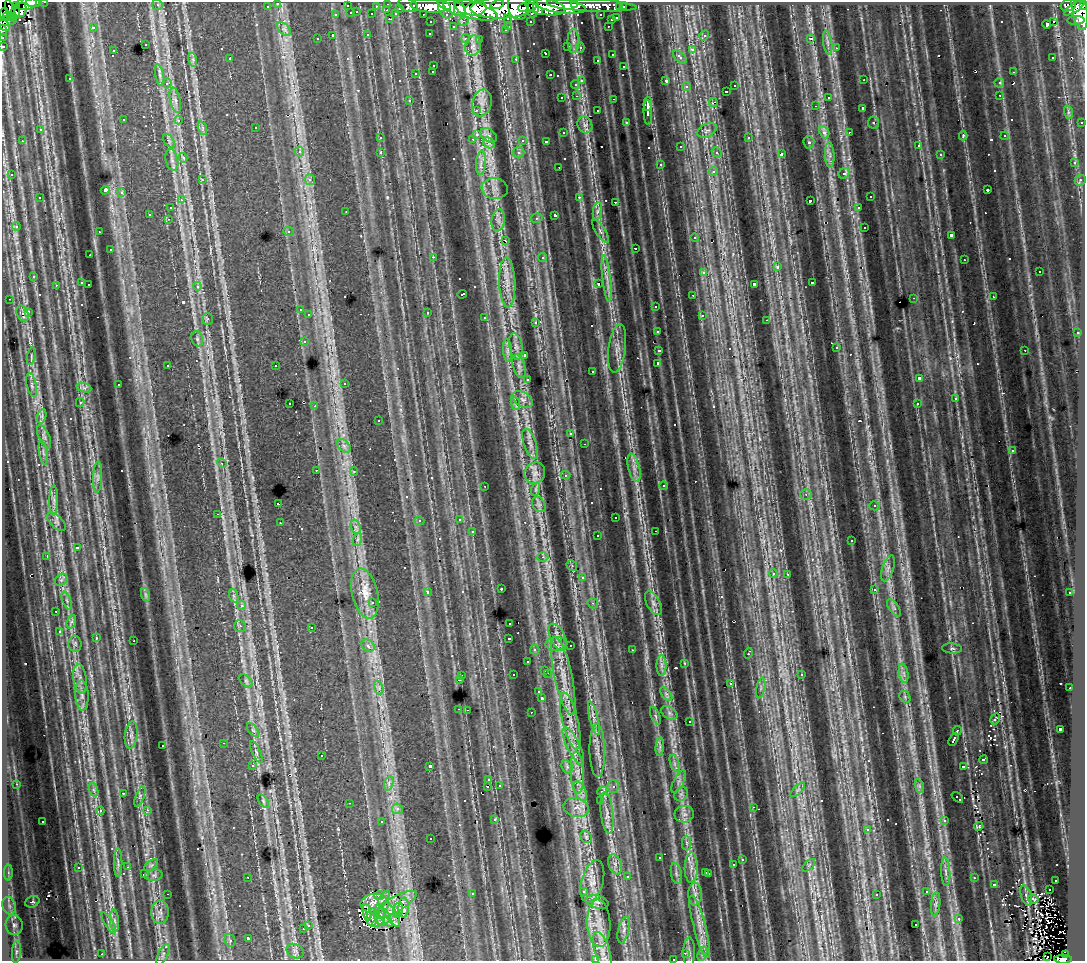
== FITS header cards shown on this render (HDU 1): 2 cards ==
NAXIS1  =                 1083
NAXIS2  =                  959

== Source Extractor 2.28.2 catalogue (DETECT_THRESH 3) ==
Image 1083 x 959 px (HDU 1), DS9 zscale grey, 1 PNG px = 1 image px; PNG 1087 x 963 px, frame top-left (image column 1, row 959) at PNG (2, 2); each listed source drawn as its Kron ellipse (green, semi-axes under 4 px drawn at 4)
Background 137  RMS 2.2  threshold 6.72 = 3 sigma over >= 5 px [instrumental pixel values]
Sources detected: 672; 2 with non-positive FLUX_AUTO (blend fragments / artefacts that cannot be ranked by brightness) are neither listed nor drawn; of the other 670, the 500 brightest by FLUX_AUTO listed and drawn (170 fainter detections omitted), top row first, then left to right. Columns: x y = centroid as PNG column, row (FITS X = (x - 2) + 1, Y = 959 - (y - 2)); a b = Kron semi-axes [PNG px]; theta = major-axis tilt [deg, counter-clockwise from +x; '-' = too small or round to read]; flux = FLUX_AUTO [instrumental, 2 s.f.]
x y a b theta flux
45 2 3 2 - 4100
33 3 7 3 -4 29000
278 3 3 3 - 2600
26 4 11 6 8 48000
388 4 3 3 - 5500
497 4 7 3 12 73000
157 5 5 5 - 290
408 5 10 6 -20 21000
574 5 4 3 - 36000
591 5 45 6 -3 110000
1068 5 8 6 18 78000
16 6 3 2 - 8100
267 6 3 3 - 1700
347 6 3 3 - 990
376 6 3 2 - 1500
430 6 20 6 -3 230000
446 6 12 8 -81 130000
560 6 26 7 -8 230000
1084 6 4 2 - 58000
461 7 7 4 -58 96000
518 7 13 9 -79 210000
545 7 20 8 -8 290000
620 7 3 3 - 1500
623 7 3 3 - 2400
400 8 3 3 - 880
454 8 13 6 -30 160000
502 8 32 11 2 690000
523 8 5 3 - 94000
533 8 9 5 85 120000
1074 8 12 4 33 49000
468 9 31 8 -15 340000
476 9 11 7 12 210000
1080 9 21 7 -81 340000
10 10 11 4 -76 33000
21 10 7 6 - 46000
387 10 3 2 - 320
538 11 4 4 - 80000
15 12 8 4 80 30000
357 12 3 2 - 520
351 13 3 3 - 990
4 14 6 3 76 13000
372 14 3 3 - 1000
396 14 4 3 - 1200
423 14 3 2 - 2300
336 15 3 3 - 570
601 15 3 3 - 1900
9 16 5 4 - 71000
508 18 3 3 - 1500
617 18 3 3 - 680
389 19 3 2 - 660
611 20 3 3 - 460
1076 20 8 4 2 12000
7 21 10 5 7 31000
464 21 5 4 - 660
530 21 3 3 - 1800
431 22 3 3 - 2700
1054 22 4 3 - 3200
1047 24 4 3 - 1100
4 25 7 4 -42 23000
509 26 3 2 - 620
608 26 3 2 - 420
93 27 3 3 - 1100
453 27 3 3 - 450
284 29 8 5 -45 520
2 30 5 4 - 17000
505 30 3 3 - 310
430 33 3 3 - 290
368 35 3 3 - 560
704 35 5 4 - 490
333 36 3 3 - 1700
2 37 3 2 - 3600
811 38 3 3 - 20000
317 39 3 3 - 270
466 39 4 4 - 580
480 40 3 3 - 350
573 41 12 6 90 810
828 43 12 4 -81 610
145 44 3 3 - 570
3 46 3 3 - 5600
473 46 10 8 78 1100
568 47 3 3 - 590
580 48 5 4 - 300
836 48 3 2 - 360
692 50 4 3 - 760
113 51 3 2 - 340
546 53 3 3 - 490
612 54 3 2 - 540
680 57 8 4 -45 840
1053 57 3 2 - 270
230 58 3 3 - 400
516 59 3 3 - 830
193 60 7 4 -73 350
597 60 3 3 - 380
434 65 3 3 - 490
624 66 3 2 - 330
433 71 3 3 - 280
1013 72 3 2 - 420
416 73 3 3 - 790
160 75 11 4 -79 510
550 75 3 2 - 740
70 79 3 3 - 320
864 80 3 2 - 260
582 81 3 3 - 850
666 81 3 3 - 1300
167 83 5 4 - 450
999 83 4 4 - 470
576 84 4 4 - 500
735 86 3 3 - 430
686 87 4 4 - 530
726 91 3 3 - 470
1000 95 3 2 - 460
577 96 3 3 - 370
828 97 3 3 - 300
562 98 3 2 - 350
614 99 3 2 - 470
175 100 13 5 -78 730
409 100 3 2 - 440
482 103 14 9 76 1300
713 103 4 2 - 590
648 104 7 2 86 3200
815 106 4 3 - 270
863 108 3 3 - 1500
476 110 4 3 - 360
598 111 3 3 - 430
648 112 12 4 -88 3300
1068 112 7 4 -72 280
123 120 3 3 - 330
179 120 4 3 - 350
626 122 3 3 - 280
1082 122 3 2 - 980
873 123 6 6 - 320
585 125 9 7 -64 750
256 127 3 3 - 360
202 128 7 4 -71 340
40 130 3 3 - 510
707 130 10 6 28 610
824 132 6 5 - 1400
849 132 3 2 - 320
563 133 3 3 - 300
476 134 3 3 - 1200
489 135 9 6 -35 950
963 136 4 3 - 750
1005 136 4 4 - 320
380 138 3 3 - 280
749 138 3 3 - 560
473 139 3 2 - 370
523 140 3 3 - 1100
22 141 3 2 - 430
169 141 7 4 -56 340
546 141 3 3 - 300
809 142 6 5 - 340
489 143 6 5 - 740
918 145 3 3 - 410
681 146 3 3 - 330
299 152 5 5 - 630
380 152 3 3 - 500
717 152 5 4 - 360
519 153 6 5 - 570
781 154 4 3 - 1800
940 154 3 2 - 260
830 155 13 4 -88 680
183 158 4 4 - 480
172 160 11 6 -76 680
481 163 12 5 84 810
1074 163 3 3 - 560
660 165 3 3 - 630
559 167 3 2 - 280
713 171 4 4 - 650
844 173 6 5 - 750
12 175 3 3 - 280
202 180 3 3 - 440
310 180 5 5 - 520
1080 180 6 5 - 360
495 188 13 10 -8 1200
105 190 4 4 - 3500
988 190 3 3 - 350
122 193 3 3 - 810
579 197 3 3 - 620
870 197 3 3 - 430
40 198 3 3 - 400
181 200 4 4 - 480
810 201 3 3 - 1400
615 202 3 2 - 630
859 207 3 3 - 320
170 208 3 3 - 400
597 211 9 4 81 480
346 212 3 2 - 270
149 214 3 3 - 1500
555 215 4 3 - 2300
537 218 6 4 14 320
168 219 3 2 - 350
498 220 11 6 81 900
16 226 4 4 - 380
865 227 3 3 - 540
288 231 5 4 - 280
600 231 13 4 -57 560
99 232 3 2 - 360
951 235 4 3 - 1500
695 238 4 4 - 370
506 241 3 2 - 350
635 248 3 2 - 590
110 250 3 2 - 840
90 255 2 2 - 280
433 257 2 2 - 1000
543 257 4 4 - 490
964 260 3 2 - 260
777 267 3 3 - 1000
704 272 4 4 - 640
1039 272 3 3 - 680
34 276 3 3 - 420
607 278 23 4 -83 1300
507 282 25 8 -88 2400
82 283 3 3 - 1100
598 283 3 3 - 2000
812 283 3 3 - 800
89 284 3 2 - 380
754 284 4 3 - 2500
56 285 3 2 - 320
197 286 4 4 - 670
462 294 5 3 - 520
693 295 3 2 - 330
993 297 2 2 - 290
914 298 3 2 - 620
10 299 3 2 - 270
656 306 3 3 - 380
300 310 3 3 - 260
28 312 4 3 - 1800
427 312 3 3 - 790
23 313 8 5 -63 710
309 315 3 3 - 350
702 315 3 3 - 430
485 318 3 3 - 850
208 319 6 5 - 260
767 320 3 2 - 300
536 322 4 4 - 380
657 331 3 3 - 300
1077 333 3 3 - 440
197 339 8 5 -70 340
304 341 4 4 - 490
516 346 13 6 -81 890
617 348 24 8 83 1700
837 348 3 3 - 360
507 350 11 4 -85 500
659 350 4 3 - 1300
1025 350 3 2 - 470
525 355 3 3 - 420
31 356 9 3 78 320
658 363 3 3 - 3000
168 365 3 2 - 400
276 366 3 2 - 490
519 366 12 6 -72 780
592 372 3 3 - 590
919 378 4 3 - 2600
528 379 3 2 - 270
345 383 3 3 - 410
32 385 12 5 -77 520
118 385 3 2 - 370
84 388 8 4 -18 450
523 399 11 7 -29 810
955 399 4 4 - 260
80 402 5 4 - 370
515 403 7 4 -72 340
290 404 3 2 - 440
917 404 4 3 - 270
315 406 2 2 - 910
42 416 7 4 72 370
378 421 3 3 - 310
571 434 3 3 - 330
44 437 13 5 -66 600
530 444 16 6 -71 920
585 444 3 2 - 260
344 446 8 5 -45 540
1012 451 4 3 - 350
43 452 12 3 -80 500
222 463 4 4 - 280
634 468 14 5 -76 1000
316 470 3 2 - 360
354 471 4 3 - 320
535 473 11 10 - 1000
565 475 5 4 - 270
98 477 15 4 88 710
485 486 3 2 - 300
663 486 4 4 - 350
536 489 7 4 72 300
806 494 5 5 - 300
54 501 15 4 89 720
278 504 3 3 - 1300
539 505 8 6 -55 550
874 506 5 4 - 320
218 514 3 2 - 290
616 518 3 3 - 400
459 519 3 3 - 370
419 521 5 4 - 270
56 522 11 6 -45 590
280 523 3 2 - 300
356 527 7 4 -71 450
656 531 3 2 - 340
472 532 3 3 - 800
598 536 3 3 - 330
358 539 7 4 71 350
852 541 3 3 - 350
77 548 4 3 - 1300
47 556 3 2 - 660
543 557 5 5 - 370
572 566 6 4 -49 270
888 568 13 5 72 750
773 573 4 4 - 470
788 574 3 2 - 350
582 578 4 4 - 530
61 580 7 5 44 390
501 589 3 3 - 300
874 589 3 3 - 440
427 592 4 3 - 600
1070 593 3 3 - 390
365 594 25 13 -76 3000
146 595 7 4 -71 290
234 596 7 4 -71 360
67 600 9 3 -69 300
373 602 3 3 - 390
593 603 5 5 - 290
653 603 13 6 -61 860
241 605 4 4 - 590
894 608 10 5 -55 430
56 611 3 3 - 420
71 622 7 4 71 340
510 623 3 3 - 350
240 626 6 5 - 340
312 627 3 3 - 340
59 632 4 4 - 420
558 637 14 7 -64 1100
96 638 3 2 - 470
509 638 3 3 - 830
134 641 3 2 - 810
75 644 8 6 -89 340
556 644 10 7 4 1100
570 645 3 2 - 300
368 646 7 5 -39 840
952 648 10 5 -4 340
535 650 5 4 - 520
632 650 3 2 - 280
748 653 5 3 - 910
527 662 3 3 - 400
685 663 3 2 - 350
661 665 10 5 90 630
545 670 3 2 - 460
547 673 3 2 - 590
904 673 10 4 -81 540
801 674 3 3 - 430
513 675 3 3 - 440
462 676 3 3 - 440
563 676 40 9 -78 3900
80 679 15 6 -82 950
460 679 3 3 - 750
246 681 8 4 -45 320
731 684 3 3 - 500
379 688 7 4 -72 390
761 688 10 3 79 360
1070 688 3 2 - 300
539 692 4 3 - 270
666 694 8 4 -53 410
82 695 15 6 -87 1000
905 697 6 5 - 300
542 698 3 3 - 2500
459 709 3 2 - 490
467 710 3 2 - 260
531 712 2 2 - 550
669 713 9 6 -37 530
655 716 9 4 -67 340
594 718 17 3 -75 720
995 719 6 3 57 260
570 721 29 8 -76 2500
690 722 3 3 - 440
1060 729 4 3 - 2600
253 730 8 4 -52 300
957 731 5 3 - 1400
131 735 13 6 83 820
953 739 7 3 58 1400
224 743 3 2 - 360
163 745 3 3 - 430
573 746 20 6 -64 1500
660 747 9 3 85 410
597 750 26 8 -89 1800
256 752 11 4 -65 390
321 756 3 2 - 630
983 760 4 3 - 300
675 764 9 4 -72 450
253 765 3 3 - 300
430 766 3 3 - 3600
963 766 3 3 - 740
567 767 7 5 -54 550
577 772 21 6 -87 1800
489 780 4 3 - 310
679 782 12 5 63 660
389 783 7 4 72 450
16 784 4 3 - 410
499 785 3 2 - 300
488 786 3 3 - 880
613 786 6 6 - 580
919 786 7 4 -71 350
94 790 7 4 -71 350
798 790 9 3 45 330
580 791 11 5 -63 850
602 791 5 4 - 490
123 793 3 2 - 310
681 794 7 6 - 500
140 796 10 4 68 390
957 797 6 3 -41 560
601 800 4 4 - 430
263 801 7 4 -54 270
349 803 3 2 - 350
753 807 4 3 - 300
576 808 13 9 -15 1600
397 809 5 5 - 610
147 810 3 3 - 720
100 811 4 3 - 390
607 813 21 6 -83 1500
684 814 10 8 9 830
495 819 4 3 - 270
43 821 3 2 - 290
945 821 3 3 - 500
382 822 3 3 - 1000
978 826 4 3 - 280
867 829 4 3 - 300
586 837 7 5 -48 340
431 839 3 2 - 270
687 843 7 4 -89 420
660 858 3 3 - 290
742 860 3 3 - 580
118 863 14 2 90 410
615 864 10 6 -71 700
151 865 8 4 36 370
734 865 3 3 - 1100
809 865 8 4 45 280
128 867 4 3 - 460
691 867 15 6 88 840
78 868 3 3 - 580
8 872 8 4 -90 400
706 872 3 3 - 490
946 872 14 4 -87 660
676 873 11 5 -78 600
709 873 3 3 - 520
144 874 3 3 - 530
154 875 9 5 7 520
627 876 3 3 - 720
248 877 3 2 - 300
974 878 3 2 - 310
1056 880 3 3 - 340
592 881 21 10 74 2000
994 884 3 3 - 860
1049 890 3 2 - 290
583 891 3 3 - 450
927 892 3 3 - 420
167 894 3 2 - 880
472 894 3 3 - 500
695 894 11 7 -90 1000
877 894 3 3 - 330
379 895 5 3 - 400
1026 895 11 5 -71 330
384 898 8 3 59 460
1033 899 5 3 - 280
32 902 7 5 22 340
597 902 11 6 -14 610
375 904 14 10 3 1100
396 904 24 7 29 1800
936 904 12 4 85 540
9 906 9 6 -70 800
404 908 10 5 87 860
398 910 8 4 79 760
160 912 12 8 85 1100
367 912 8 4 -79 480
391 914 14 5 -59 960
380 915 10 5 -84 530
372 917 9 5 84 640
386 917 11 4 -58 700
959 919 3 3 - 760
115 921 11 4 -84 540
381 921 9 3 17 320
109 923 12 3 -59 390
599 923 24 11 -88 2700
14 925 10 8 -79 810
308 925 3 3 - 420
916 925 3 2 - 340
700 927 32 6 -75 2600
303 929 3 2 - 490
624 930 14 5 76 780
248 938 3 3 - 2000
230 940 7 5 -70 290
295 951 9 7 -26 580
602 951 20 7 -73 1600
16 952 11 4 85 580
685 953 3 3 - 270
689 953 15 6 89 680
102 954 2 2 - 470
163 954 11 4 64 560
702 954 7 4 72 490
1065 955 4 4 - 53000
1047 957 2 2 - 490
595 959 3 3 - 470
673 959 3 2 - 270
1063 959 8 4 -1 100000
At the frame edge (FLAGS 8, measured only in part): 11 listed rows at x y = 45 2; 33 3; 278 3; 26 4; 1084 6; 2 30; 2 37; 3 46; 595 959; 673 959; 1063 959
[170 fainter detections neither listed nor drawn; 2 non-positive-flux detections neither listed nor drawn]